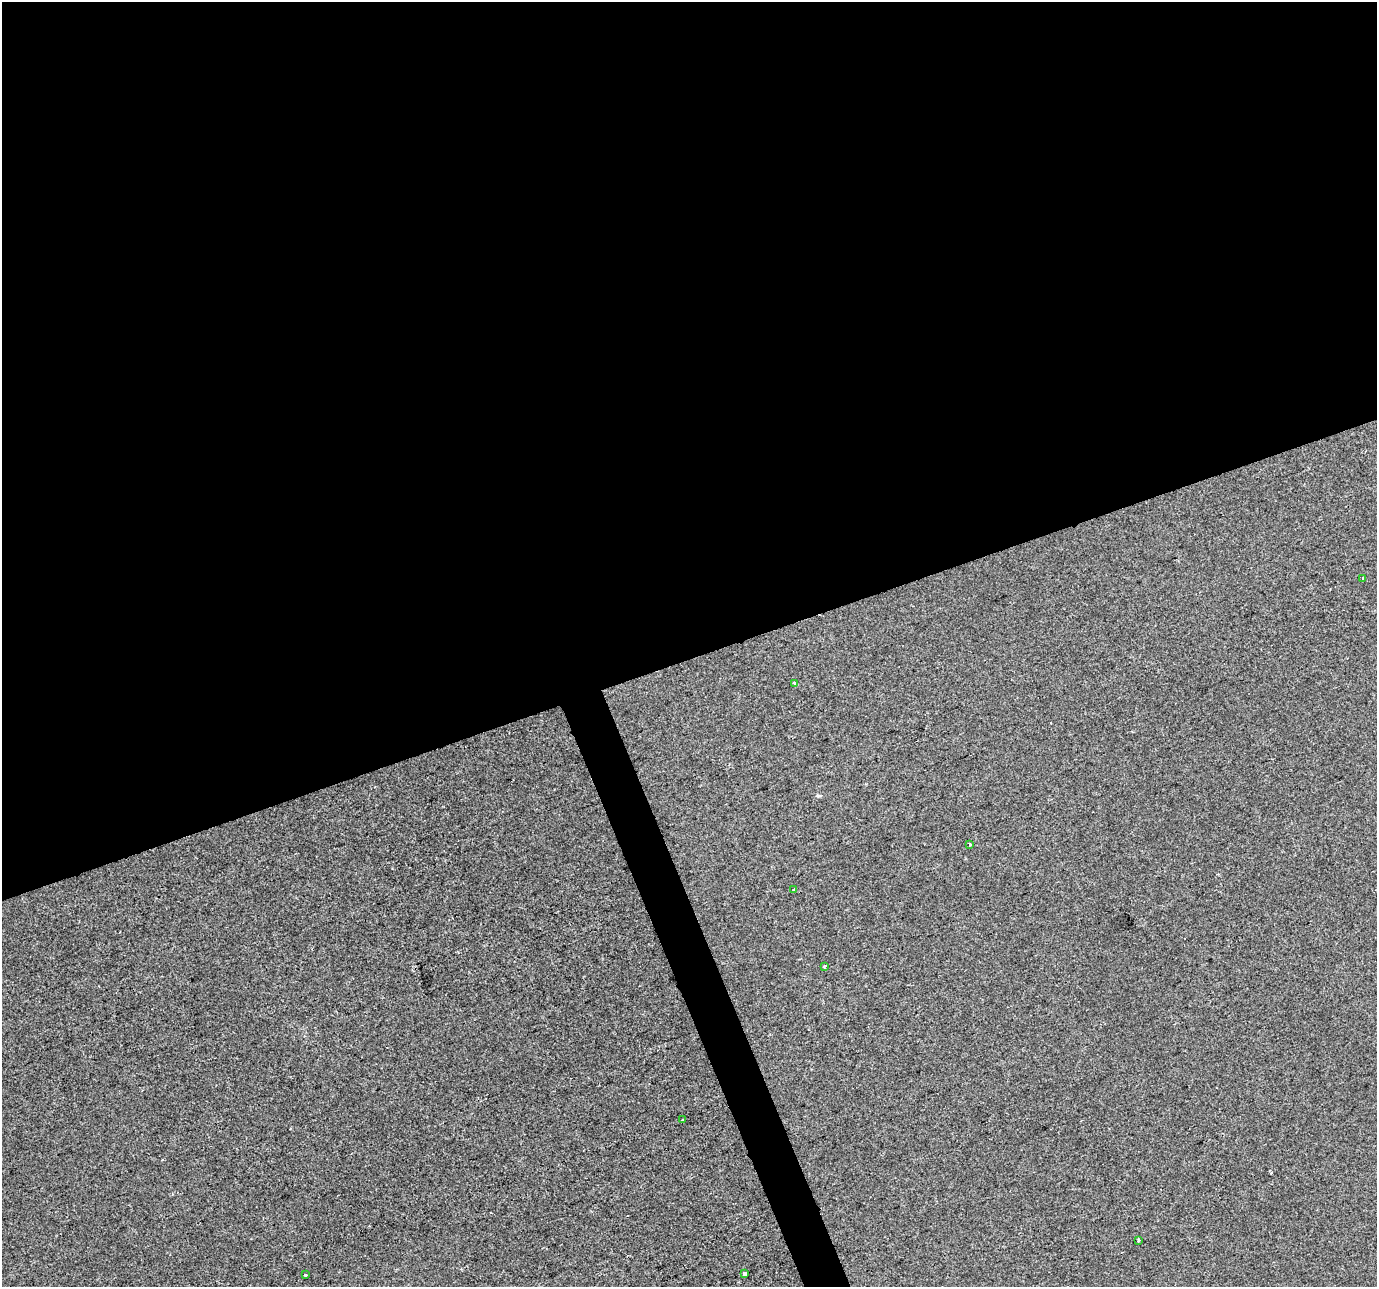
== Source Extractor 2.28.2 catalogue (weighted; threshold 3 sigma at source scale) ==
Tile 2 of 4 x 4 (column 2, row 1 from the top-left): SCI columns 1378-2752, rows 3984-5268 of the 5503 x 5342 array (HDU 1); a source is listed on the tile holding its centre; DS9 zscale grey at full resolution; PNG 1379 x 1289 px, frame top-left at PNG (2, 2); each listed source drawn as its Kron ellipse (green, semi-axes under 4 px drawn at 4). Shown black and unused: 53% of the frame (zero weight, under 2 of 3 exposures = <1% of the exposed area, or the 3 px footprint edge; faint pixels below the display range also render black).
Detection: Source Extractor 2.28.2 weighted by HDU 2 'WHT'; one run over the whole footprint, this tile lists its part. Background -2.12e-04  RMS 0.0042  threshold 0.0189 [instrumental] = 3 sigma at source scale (4.5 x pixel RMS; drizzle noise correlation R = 1.50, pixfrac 1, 0.0396/0.0396 arcsec/px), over >= 5 px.
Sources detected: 11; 2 cosmic-ray / hot-pixel residue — neither listed nor drawn; the other 9 listed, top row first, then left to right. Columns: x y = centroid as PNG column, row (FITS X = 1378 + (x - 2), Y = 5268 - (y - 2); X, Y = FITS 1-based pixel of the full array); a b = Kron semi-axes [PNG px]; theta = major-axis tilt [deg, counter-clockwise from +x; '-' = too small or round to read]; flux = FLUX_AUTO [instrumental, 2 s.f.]
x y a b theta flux
1363 578 3 3 - 0.77
795 684 3 3 - 1.5
970 844 3 3 - 0.86
794 889 3 2 - 0.41
825 966 3 3 - 1.1
683 1120 3 2 - 0.9
1138 1240 3 3 - 1.1
305 1274 3 3 - 1.3
745 1274 4 3 - 4.9